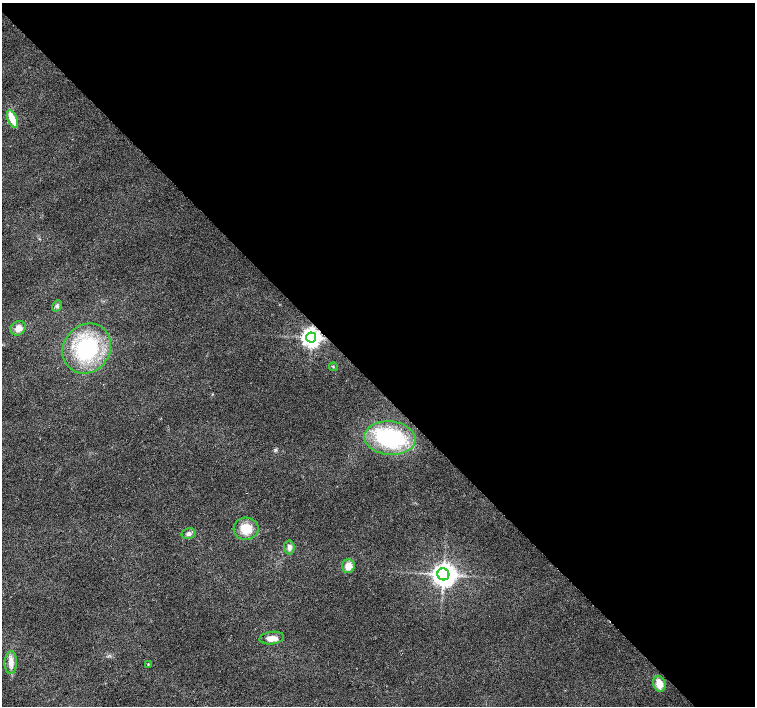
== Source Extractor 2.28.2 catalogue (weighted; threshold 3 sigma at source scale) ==
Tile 8 of 4 x 4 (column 4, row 2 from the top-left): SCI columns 4522-6026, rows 3037-4444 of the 6026 x 6005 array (HDU 1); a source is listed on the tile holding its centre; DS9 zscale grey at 2 x 2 block average (1 PNG px = mean of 2 x 2 image px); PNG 757 x 708 px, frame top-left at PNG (2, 3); each listed source drawn as its Kron ellipse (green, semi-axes under 4 px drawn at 4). Shown black and unused: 55% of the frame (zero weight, under 2 of 3 exposures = <1% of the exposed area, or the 3 px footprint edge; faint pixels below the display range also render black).
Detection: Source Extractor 2.28.2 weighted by HDU 2 'WHT'; one run over the whole footprint, this tile lists its part. Background 0.0208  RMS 0.0065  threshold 0.0292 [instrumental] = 3 sigma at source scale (4.5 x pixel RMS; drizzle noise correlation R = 1.50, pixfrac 1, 0.0396/0.0396 arcsec/px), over >= 5 px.
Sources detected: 18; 1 cosmic-ray / hot-pixel residue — neither listed nor drawn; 1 inside a brighter listed object's ellipse — not listed separately; the other 16 listed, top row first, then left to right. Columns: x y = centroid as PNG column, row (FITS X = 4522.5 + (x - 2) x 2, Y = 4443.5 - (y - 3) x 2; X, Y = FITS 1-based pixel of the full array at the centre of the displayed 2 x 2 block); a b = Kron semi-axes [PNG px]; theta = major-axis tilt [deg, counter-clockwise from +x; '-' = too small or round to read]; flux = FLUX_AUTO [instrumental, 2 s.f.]
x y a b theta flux
12 119 9 4 -66 27
57 306 6 4 60 3.1
18 328 8 6 35 10
311 337 5 5 - 910
87 348 26 23 50 130
333 367 4 2 - 1.4
390 438 26 16 -5 140
246 529 12 11 - 25
189 533 7 5 13 4.9
289 547 7 5 -85 6.7
348 566 7 6 - 16
443 574 6 5 - 1400
272 638 12 6 7 13
11 662 11 6 88 11
148 664 3 2 - 0.93
659 684 8 6 -74 18
Overlapping masked pixels (flux is a lower limit): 1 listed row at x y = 311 337
Diffuse or blended objects may show on this block-average render without a row.